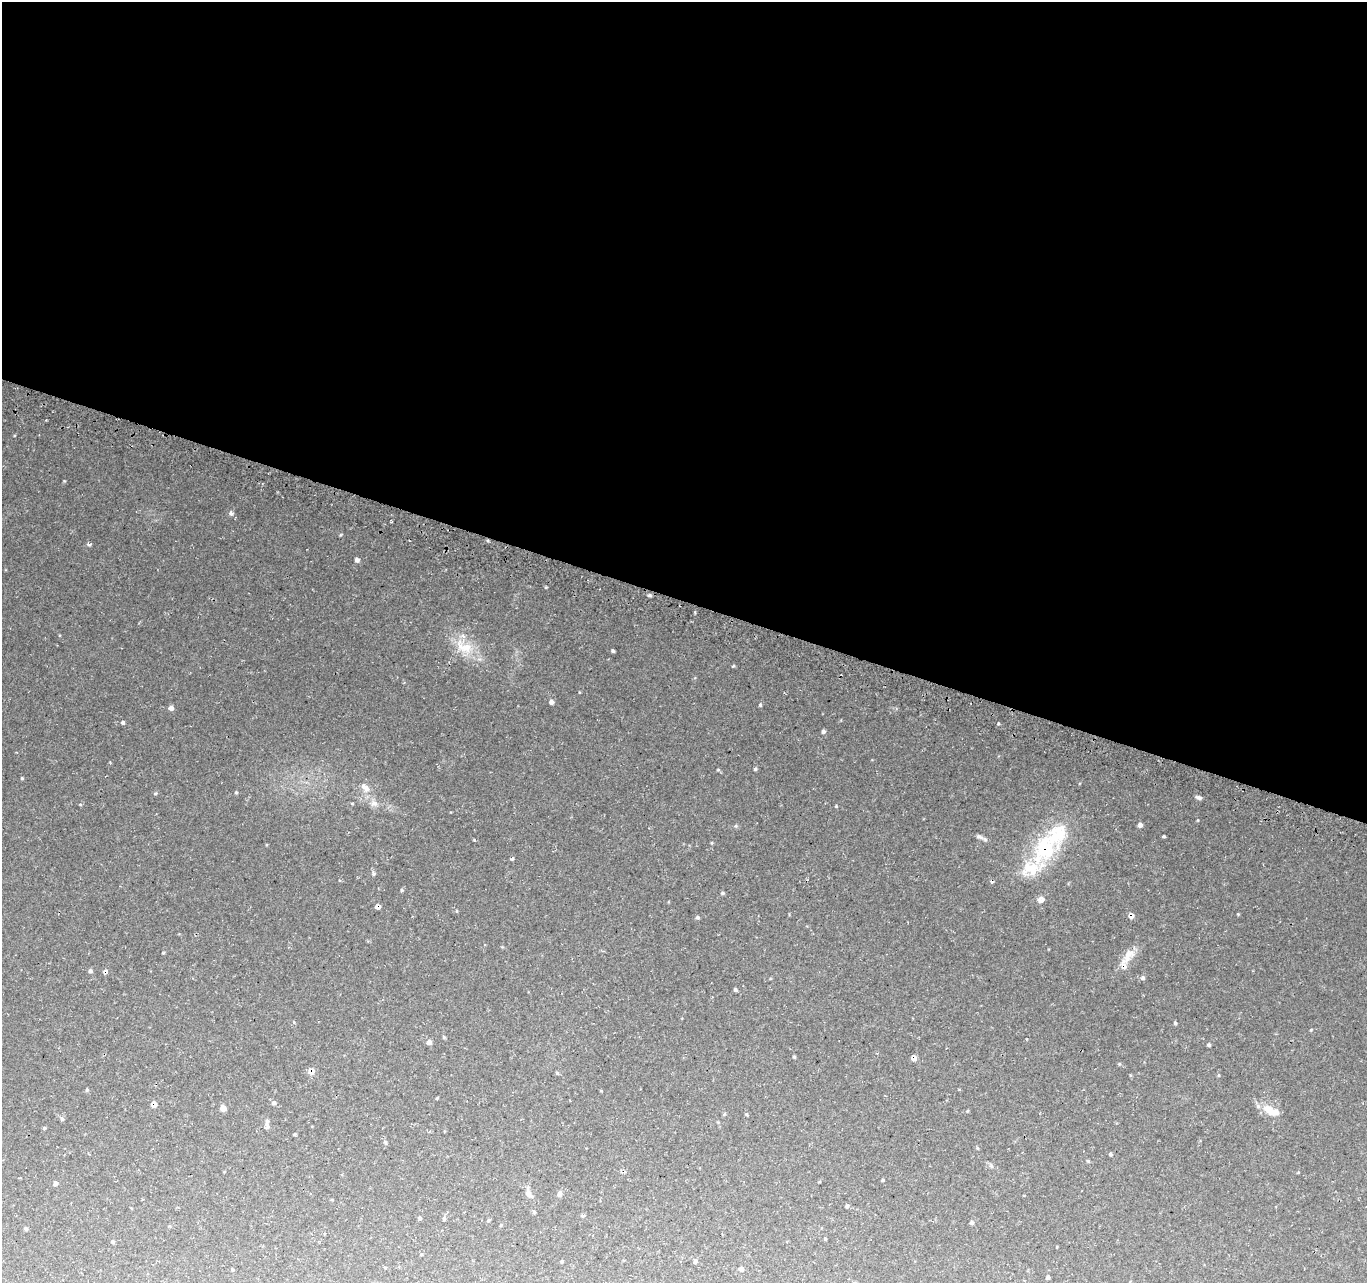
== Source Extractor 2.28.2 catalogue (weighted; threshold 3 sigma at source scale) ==
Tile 3 of 4 x 4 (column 3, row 1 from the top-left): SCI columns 2746-4110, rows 4087-5367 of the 5498 x 5677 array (HDU 1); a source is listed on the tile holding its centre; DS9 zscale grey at full resolution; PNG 1369 x 1285 px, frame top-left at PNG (2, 2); no overlay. Shown black and unused: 47% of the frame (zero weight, under 3 of 4 exposures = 3% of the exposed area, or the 3 px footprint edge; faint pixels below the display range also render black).
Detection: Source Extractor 2.28.2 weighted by HDU 2 'WHT'; one run over the whole footprint, this tile lists its part. Background 0.0705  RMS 0.0046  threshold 0.0207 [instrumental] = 3 sigma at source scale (4.5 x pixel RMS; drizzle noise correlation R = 1.50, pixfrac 1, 0.0396/0.0396 arcsec/px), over >= 5 px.
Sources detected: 92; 4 inside a brighter listed object's ellipse — not listed separately; the other 88 listed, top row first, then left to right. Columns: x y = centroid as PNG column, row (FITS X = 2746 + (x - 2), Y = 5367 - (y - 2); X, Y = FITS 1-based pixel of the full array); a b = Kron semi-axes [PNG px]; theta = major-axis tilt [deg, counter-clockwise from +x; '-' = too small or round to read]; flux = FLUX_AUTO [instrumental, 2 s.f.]
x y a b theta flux
64 481 4 3 - 0.37
231 513 7 5 -47 1.2
89 544 7 4 0 0.87
357 560 5 5 - 1.5
649 595 5 4 - 0.82
466 647 20 15 6 10
613 651 3 3 - 0.72
733 666 5 3 - 0.44
551 702 6 5 - 1.4
760 705 5 4 - 0.66
171 708 6 6 - 1.6
123 722 4 4 - 0.98
998 724 5 3 - 0.46
823 731 5 4 - 0.98
755 769 4 4 - 0.63
718 770 5 3 - 0.43
22 778 4 4 - 0.45
365 788 16 8 -43 3.8
236 792 4 4 - 0.5
155 793 5 3 - 0.54
1199 797 8 5 -20 1.3
374 803 11 8 -6 2.3
836 806 4 3 - 0.42
1140 825 6 5 - 1.4
736 826 5 4 - 0.53
1164 836 4 3 - 0.48
979 837 12 6 -20 1.5
1045 849 25 21 71 30
512 859 5 3 - 0.64
1030 869 42 23 31 17
991 882 5 4 - 0.61
402 890 4 4 - 0.55
722 893 5 4 - 0.67
1041 899 8 7 - 2.3
378 907 5 5 - 2.2
457 911 5 3 - 0.39
1238 914 4 4 - 0.39
1131 916 6 6 - 2
697 917 5 4 - 0.73
1129 953 16 12 14 4.5
90 971 6 4 -9 0.81
105 971 6 5 - 1.1
1143 978 6 6 - 1.1
735 990 4 3 - 0.83
1175 1023 4 4 - 0.69
1311 1030 4 4 - 0.39
444 1037 5 4 - 0.57
429 1042 5 5 - 2.3
1209 1045 4 4 - 0.83
794 1057 4 4 - 0.49
914 1058 6 5 - 2.4
1119 1064 5 4 - 0.45
311 1071 8 7 - 2.8
87 1090 5 4 - 0.53
437 1098 5 3 - 0.41
274 1103 5 5 - 0.91
154 1105 6 5 - 3
223 1108 6 6 - 3
1269 1110 21 10 -29 7.4
724 1114 5 4 - 0.5
746 1114 4 3 - 0.47
62 1119 6 5 - 0.89
267 1126 8 5 -87 1.6
44 1128 4 4 - 0.49
977 1148 5 4 - 0.43
1110 1154 5 4 - 0.66
1088 1161 5 4 - 0.52
991 1166 7 5 -68 0.89
883 1180 4 3 - 0.56
56 1183 6 5 - 1.1
528 1194 11 7 -52 2.5
560 1194 7 6 - 1.1
847 1206 4 4 - 0.82
534 1212 5 4 - 0.54
583 1216 6 3 15 0.51
444 1219 6 4 71 0.66
488 1220 5 4 - 0.54
972 1222 5 4 - 0.93
501 1225 4 4 - 0.42
26 1228 5 5 - 0.72
825 1239 4 3 - 0.4
112 1242 6 3 -69 0.48
421 1254 5 3 - 0.39
562 1261 3 3 - 0.47
695 1261 5 4 - 0.92
741 1269 6 5 - 1.3
232 1270 4 3 - 0.41
1048 1277 5 4 - 0.8
Overlapping masked pixels (flux is a lower limit): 7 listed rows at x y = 1045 849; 378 907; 1131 916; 105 971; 914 1058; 311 1071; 154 1105
Unlisted compact peaks at least as high as the median listed source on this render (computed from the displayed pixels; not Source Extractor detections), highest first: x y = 341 535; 474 840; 1198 820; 374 874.